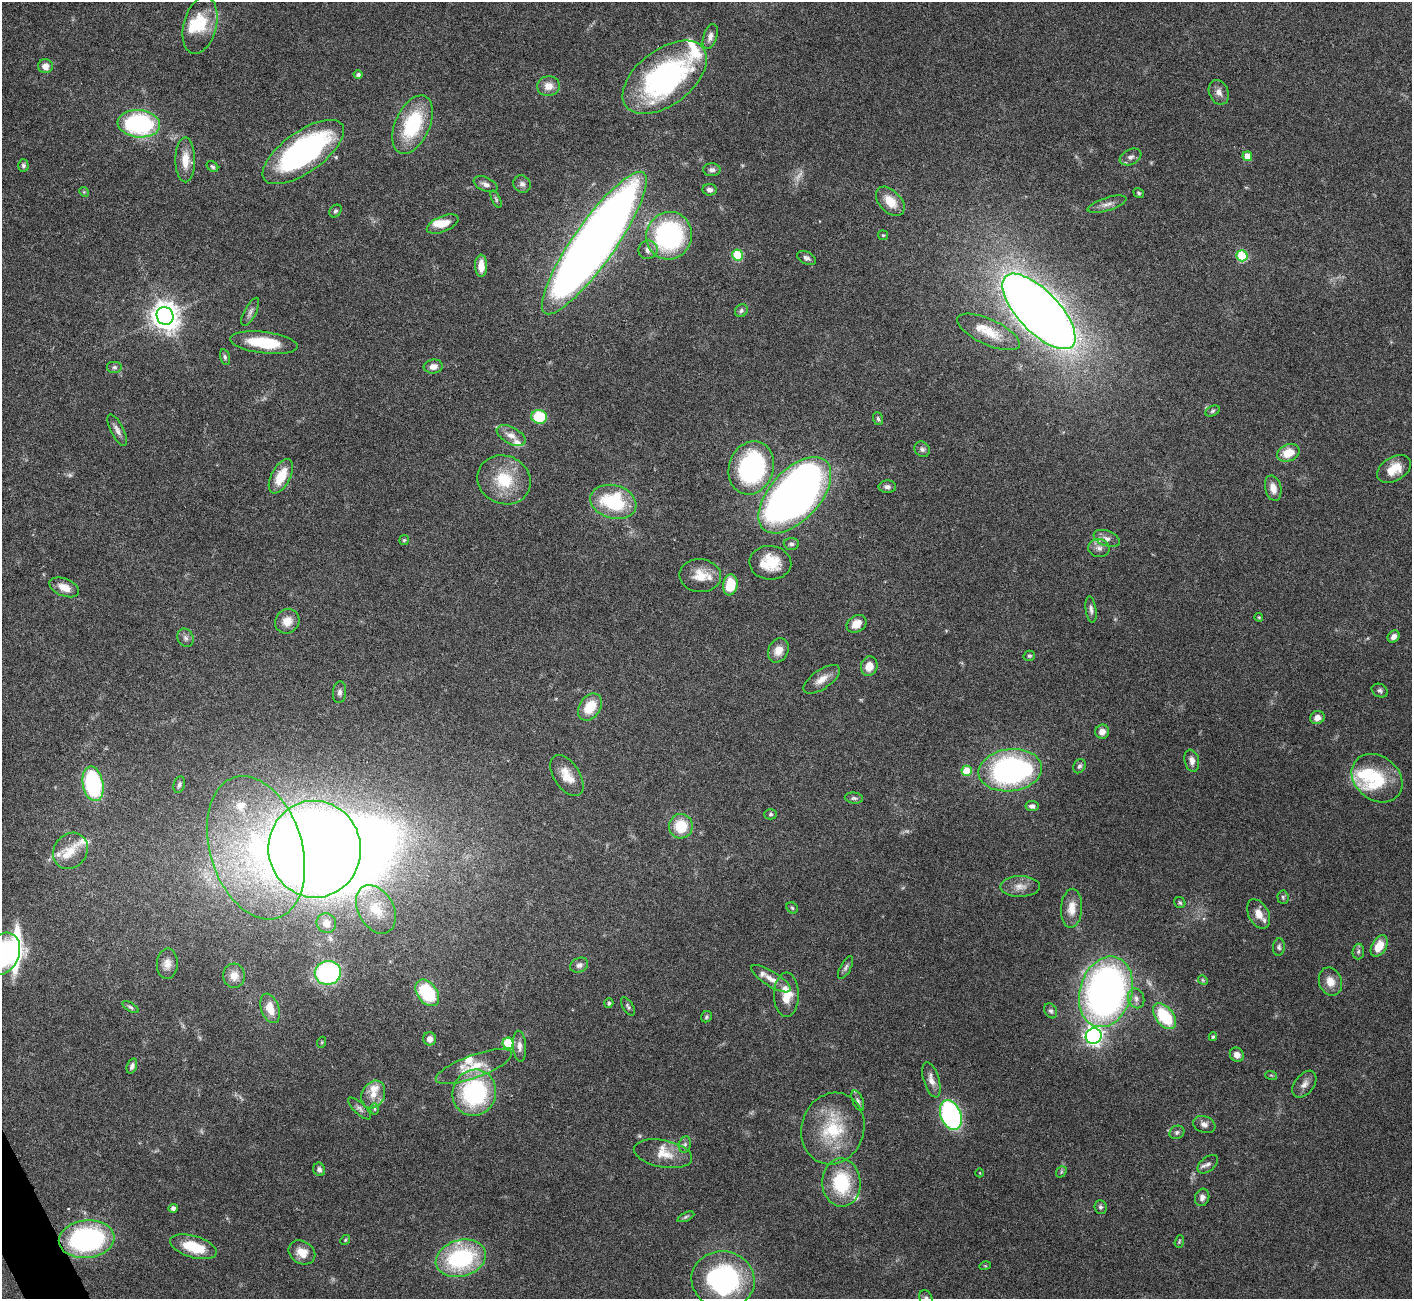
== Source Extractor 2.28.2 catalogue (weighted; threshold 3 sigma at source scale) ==
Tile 7 of 4 x 4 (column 3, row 2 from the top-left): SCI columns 2821-4230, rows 2750-4046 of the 5644 x 5631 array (HDU 1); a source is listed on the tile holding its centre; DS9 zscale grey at full resolution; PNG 1414 x 1301 px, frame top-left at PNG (2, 2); each listed source drawn as its Kron ellipse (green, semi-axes under 4 px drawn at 4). Shown black and unused: <1% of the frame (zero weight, under 3 of 6 exposures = <1% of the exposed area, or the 3 px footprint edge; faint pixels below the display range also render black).
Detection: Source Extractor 2.28.2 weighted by HDU 2 'WHT'; one run over the whole footprint, this tile lists its part. Background 0.0973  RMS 0.0033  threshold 0.0137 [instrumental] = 3 sigma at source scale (4.09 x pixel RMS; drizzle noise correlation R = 1.36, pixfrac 0.8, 0.05/0.05 arcsec/px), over >= 5 px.
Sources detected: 193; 4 too faint to see at this stretch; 3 inside a brighter object's white glare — neither listed nor drawn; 18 inside a brighter listed object's ellipse — not listed separately; the other 168 listed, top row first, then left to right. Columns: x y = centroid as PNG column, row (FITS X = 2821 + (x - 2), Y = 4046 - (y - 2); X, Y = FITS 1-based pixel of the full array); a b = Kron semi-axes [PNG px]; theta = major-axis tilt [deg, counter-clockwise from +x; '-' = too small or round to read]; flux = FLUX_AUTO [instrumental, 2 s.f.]
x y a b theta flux
200 25 29 16 75 10
710 37 13 6 71 1.6
45 66 7 7 - 2.3
358 75 4 4 - 0.89
665 77 48 27 37 71
548 86 11 10 - 3.1
1219 92 13 9 -66 1.9
139 124 21 13 -5 48
413 125 31 17 66 23
303 152 48 20 35 79
1247 156 5 4 - 3.9
1130 157 11 7 24 1.4
185 160 22 10 -90 5.3
23 165 6 5 - 0.77
212 167 6 5 - 0.58
712 170 9 6 0 1.1
485 184 12 7 -23 1.4
522 184 9 8 - 1.3
710 190 7 5 -4 1.3
84 192 5 4 - 0.34
1139 193 5 4 - 0.49
496 199 9 4 -65 0.59
890 201 17 11 -46 5.3
1107 204 20 6 17 2
335 211 7 5 46 0.62
443 224 17 7 23 4.1
883 235 5 5 - 0.39
669 236 24 23 - 48
594 243 86 21 55 540
648 250 10 9 - 2
738 255 5 5 - 17
1242 256 5 5 - 20
807 258 10 6 -27 1.1
481 266 11 6 -89 3.6
741 311 7 6 - 0.71
1039 311 48 20 -46 550
250 312 15 6 62 1.3
165 316 9 8 - 390
989 332 34 12 -25 7.1
264 343 34 10 -7 13
225 357 8 5 -75 0.68
433 366 9 7 7 2.1
114 367 8 6 0 0.84
1212 411 7 5 27 0.64
539 417 8 7 - 13
878 419 6 5 - 0.58
117 430 17 6 -63 1.7
511 435 15 8 -27 2.7
922 449 8 7 - 0.91
1288 453 12 8 24 6
751 468 27 22 71 57
1394 469 18 11 32 5.5
281 476 19 9 62 7.7
504 480 27 24 -23 13
887 487 9 6 1 1
1273 488 13 8 -76 2.9
795 495 46 25 48 270
613 502 23 16 -15 22
1107 538 14 7 -21 1.9
404 540 5 4 - 0.41
791 544 7 6 - 0.78
1099 548 10 9 - 1.8
770 563 21 17 -5 8.7
700 576 21 16 -5 5.8
730 585 10 7 81 9.6
64 587 15 8 -22 3.9
1091 609 13 5 -82 1.1
1259 617 4 3 - 0.36
287 621 13 11 51 3.8
857 624 10 8 31 3.6
1394 636 6 5 - 1.6
185 638 9 7 -63 1.1
778 650 13 10 63 3.5
1029 656 6 5 - 0.5
869 666 10 8 76 3.4
822 679 21 9 35 3.3
1380 691 8 6 -25 0.83
339 692 11 6 85 1.2
590 707 15 10 56 7.8
1317 718 7 6 - 2.3
1102 732 7 7 - 2.2
1192 761 11 7 -78 1.9
1079 766 7 5 62 0.74
1010 770 32 21 7 77
967 771 5 5 - 8.8
567 776 23 12 -57 5.2
1377 778 27 22 -39 13
93 784 17 10 -79 36
179 785 8 5 72 0.99
854 798 9 5 -7 0.74
1032 806 6 5 - 1.4
770 814 6 5 - 0.56
681 826 12 12 - 9.4
256 848 74 46 -72 82
315 849 48 46 -83 550
70 851 19 16 51 5.4
1020 886 20 10 1 3.1
1283 897 7 5 -86 0.61
1180 903 6 5 - 0.55
792 908 6 5 - 0.5
1072 908 19 10 86 4
376 909 26 17 -61 8.3
1259 914 16 10 -62 3.3
326 923 10 9 - 2.2
1379 946 12 7 61 5.7
1279 947 9 6 84 0.82
1358 951 8 6 86 0.73
2 954 22 16 62 43
167 964 15 10 87 2.5
579 965 9 7 26 1.3
846 967 12 5 63 0.98
328 973 13 12 - 49
234 976 12 11 - 3
771 979 23 7 -32 3
1203 980 5 4 - 0.38
1330 981 14 11 -70 3.4
1106 992 36 26 73 150
427 993 15 10 -53 18
786 995 22 12 -90 6.5
1136 998 10 8 -68 1.7
609 1003 4 4 - 0.66
628 1006 10 5 -57 0.7
130 1007 9 4 -32 0.64
270 1008 15 9 -71 4.9
1051 1011 8 6 -58 0.77
1164 1016 15 9 -52 17
706 1017 6 5 - 0.49
1094 1036 8 7 - 140
1213 1037 4 4 - 0.52
430 1039 6 6 - 2.1
322 1042 5 3 - 0.31
508 1043 5 5 - 20
520 1046 15 6 -86 1.7
1237 1055 7 6 - 2.1
132 1066 8 5 69 1
474 1066 40 11 20 8.3
1271 1075 6 3 -18 0.34
931 1080 18 7 -73 2.4
1304 1084 15 9 52 2.1
474 1093 23 21 68 41
373 1094 14 11 63 3.7
858 1101 11 5 -68 0.92
359 1108 15 5 -43 1.1
375 1109 6 4 -90 0.49
951 1115 15 10 -69 70
1204 1124 11 8 -22 1.6
833 1128 36 31 73 18
1177 1132 8 6 28 0.84
685 1144 8 6 73 0.85
663 1154 29 13 -11 5.8
1208 1164 12 7 40 1.3
319 1169 7 6 - 1
1061 1172 6 4 49 0.52
980 1173 4 3 - 0.22
841 1183 24 19 -86 18
1202 1197 9 7 74 1.3
1100 1207 7 6 - 0.81
173 1208 5 4 - 1.2
686 1217 9 4 24 0.58
87 1239 28 19 6 56
345 1240 5 4 - 0.35
1179 1241 6 4 71 0.38
193 1247 24 11 -17 11
302 1252 14 11 -33 3.9
461 1258 25 18 16 35
985 1266 5 3 - 0.32
723 1280 31 28 -10 57
926 1298 9 6 -64 0.9
Isophote crosses this tile's border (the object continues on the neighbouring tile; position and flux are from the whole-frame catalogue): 2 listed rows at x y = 2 954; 926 1298